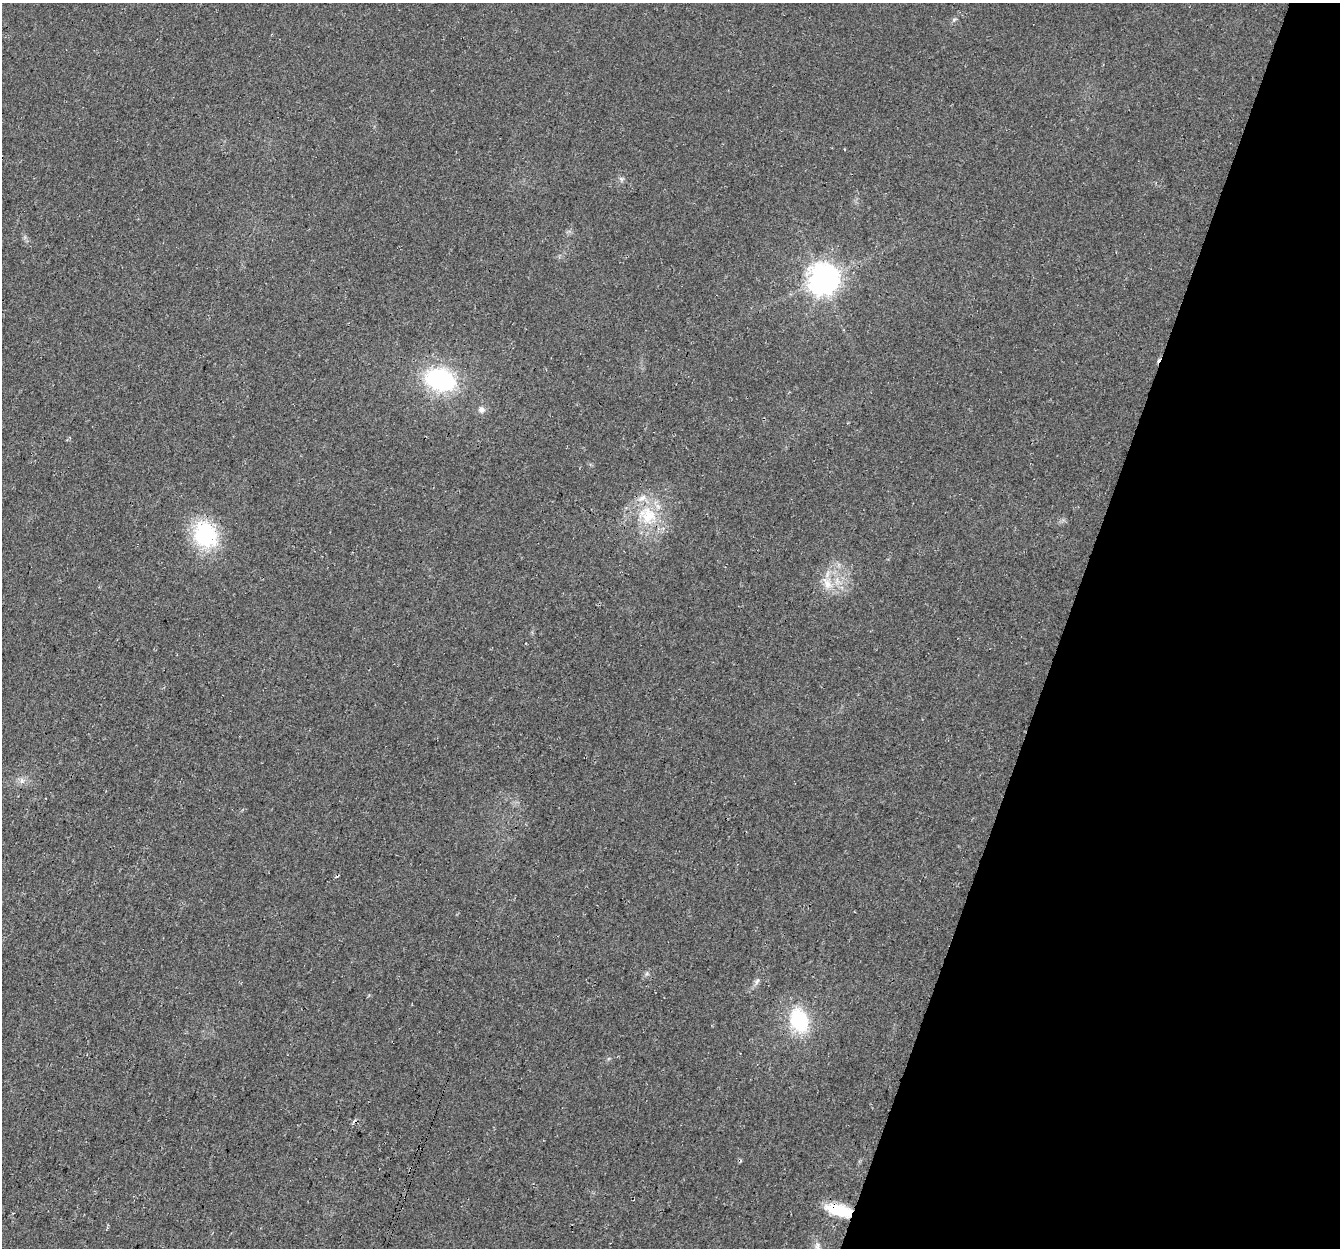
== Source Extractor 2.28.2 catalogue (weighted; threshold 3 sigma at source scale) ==
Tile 8 of 4 x 4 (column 4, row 2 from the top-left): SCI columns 4037-5374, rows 2767-4012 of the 5404 x 5593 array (HDU 1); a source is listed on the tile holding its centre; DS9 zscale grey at full resolution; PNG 1342 x 1250 px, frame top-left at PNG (2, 3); no overlay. Shown black and unused: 21% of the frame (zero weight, under 3 of 4 exposures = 5% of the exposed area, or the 3 px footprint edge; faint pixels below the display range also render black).
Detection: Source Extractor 2.28.2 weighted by HDU 2 'WHT'; one run over the whole footprint, this tile lists its part. Background 0.0231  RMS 0.0069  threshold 0.0312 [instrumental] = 3 sigma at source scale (4.5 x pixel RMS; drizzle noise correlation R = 1.50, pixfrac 1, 0.0396/0.0396 arcsec/px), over >= 5 px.
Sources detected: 12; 1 inside a brighter listed object's ellipse — not listed separately; the other 11 listed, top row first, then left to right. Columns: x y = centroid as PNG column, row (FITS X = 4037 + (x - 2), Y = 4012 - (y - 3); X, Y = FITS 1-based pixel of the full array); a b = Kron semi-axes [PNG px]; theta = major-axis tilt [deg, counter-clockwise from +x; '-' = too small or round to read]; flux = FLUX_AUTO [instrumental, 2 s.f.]
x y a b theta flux
954 19 6 4 2 1.1
823 279 10 9 - 1000
441 379 29 21 -19 77
482 409 9 8 - 3.1
647 515 30 27 -39 35
205 535 24 20 -67 66
827 583 20 10 -60 10
22 781 9 7 89 2.9
757 981 11 5 63 2.3
799 1020 28 20 -71 44
839 1210 29 11 -17 28
Overlapping masked pixels (flux is a lower limit): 1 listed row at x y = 839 1210
Unlisted compact peaks at least as high as the median listed source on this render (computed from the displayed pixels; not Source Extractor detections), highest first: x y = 621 179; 647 974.